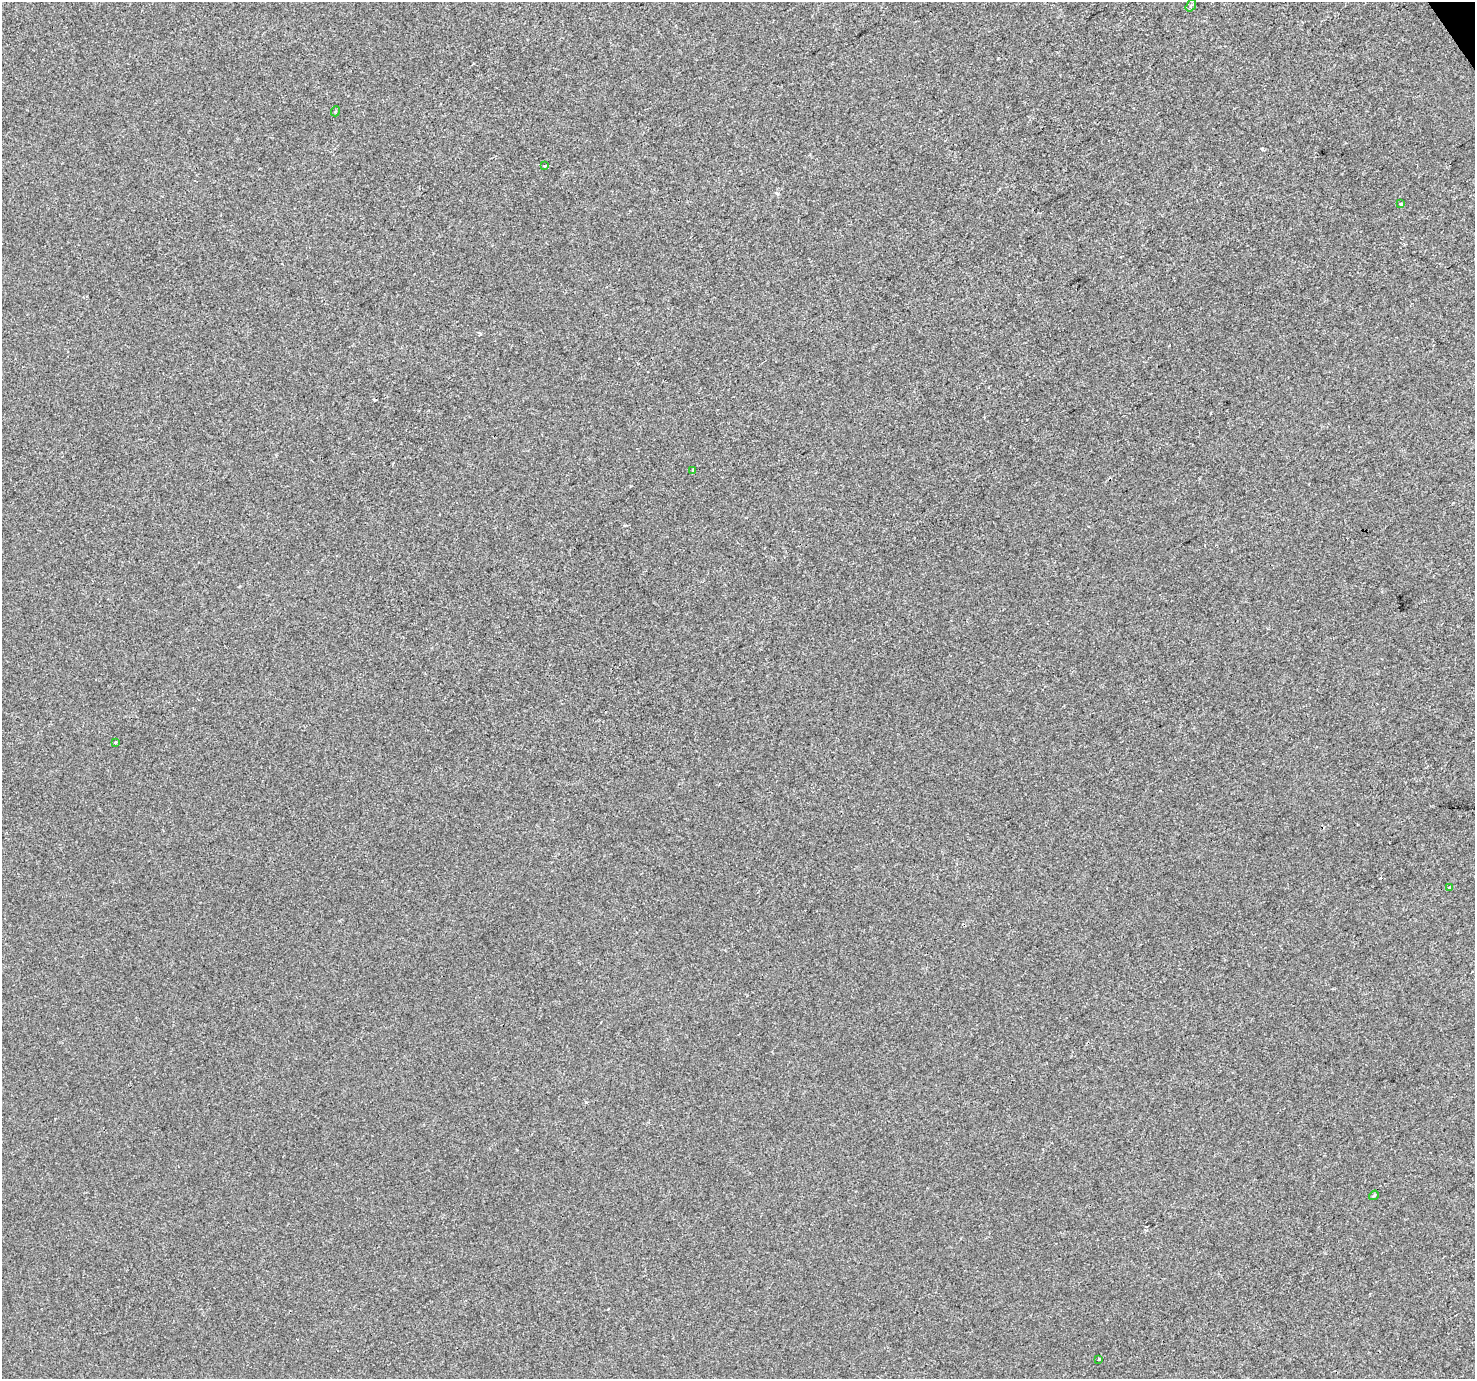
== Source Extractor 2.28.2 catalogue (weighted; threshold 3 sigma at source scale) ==
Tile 10 of 4 x 4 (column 2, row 3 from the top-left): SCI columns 1476-2948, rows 1557-2933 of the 5894 x 5806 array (HDU 1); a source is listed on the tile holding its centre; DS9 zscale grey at full resolution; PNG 1477 x 1381 px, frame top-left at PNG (2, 2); each listed source drawn as its Kron ellipse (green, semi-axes under 4 px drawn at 4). Shown black and unused: <1% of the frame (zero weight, under 2 of 3 exposures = <1% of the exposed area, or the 3 px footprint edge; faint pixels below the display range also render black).
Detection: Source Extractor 2.28.2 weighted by HDU 2 'WHT'; one run over the whole footprint, this tile lists its part. Background -5.05e-04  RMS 0.0042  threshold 0.0188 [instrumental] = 3 sigma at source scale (4.5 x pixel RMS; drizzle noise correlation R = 1.50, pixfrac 1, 0.0396/0.0396 arcsec/px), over >= 5 px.
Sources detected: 10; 1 cosmic-ray / hot-pixel residue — neither listed nor drawn; the other 9 listed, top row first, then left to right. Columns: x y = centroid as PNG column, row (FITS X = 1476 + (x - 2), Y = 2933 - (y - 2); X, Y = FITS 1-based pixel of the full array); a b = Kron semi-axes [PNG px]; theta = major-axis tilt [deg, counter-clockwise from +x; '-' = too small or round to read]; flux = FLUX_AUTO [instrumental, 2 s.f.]
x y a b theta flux
1191 6 6 4 56 0.77
336 111 5 3 - 0.44
544 166 3 2 - 0.63
1401 204 4 3 - 0.99
693 471 3 3 - 1.4
115 742 3 3 - 0.83
1449 887 3 3 - 0.54
1374 1195 5 3 - 0.61
1099 1359 3 3 - 0.66